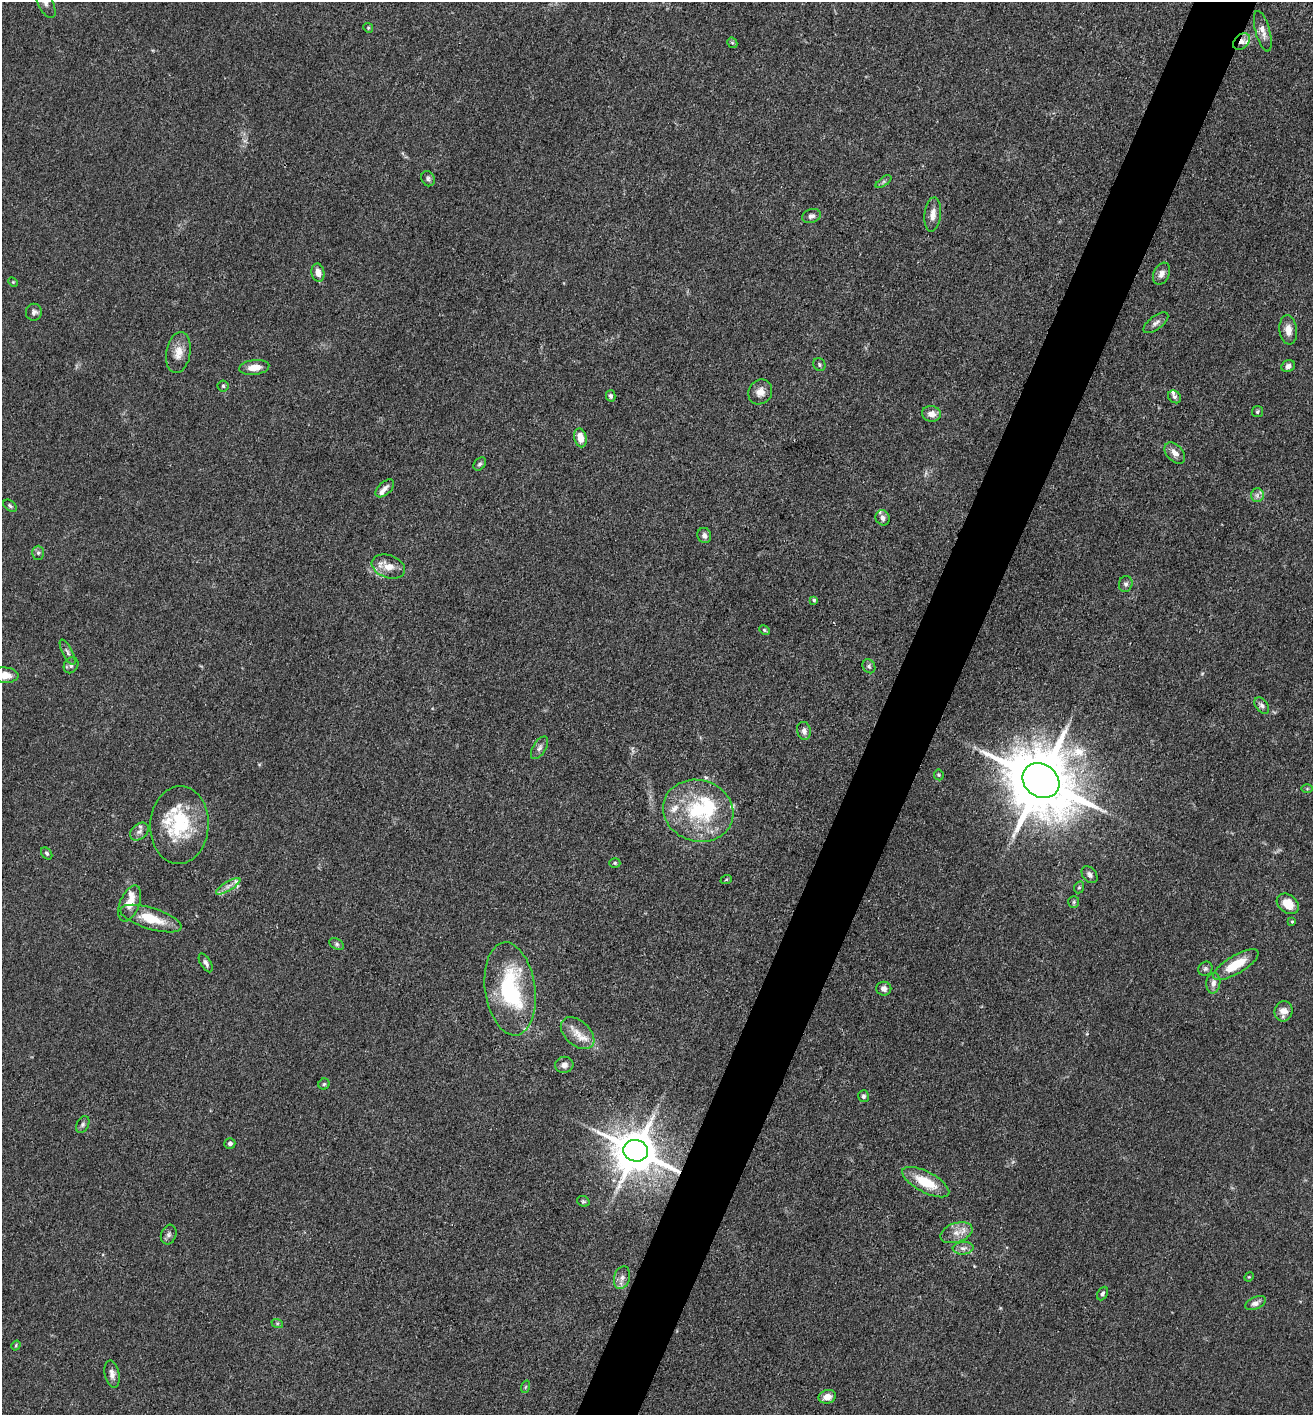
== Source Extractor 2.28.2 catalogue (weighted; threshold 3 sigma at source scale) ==
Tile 10 of 4 x 4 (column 2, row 3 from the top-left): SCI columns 1588-2898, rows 1415-2827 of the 5662 x 5653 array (HDU 1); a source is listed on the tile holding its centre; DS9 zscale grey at full resolution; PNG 1315 x 1417 px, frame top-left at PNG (2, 2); each listed source drawn as its Kron ellipse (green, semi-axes under 4 px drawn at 4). Shown black and unused: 5% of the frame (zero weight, under 3 of 4 exposures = <1% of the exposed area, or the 3 px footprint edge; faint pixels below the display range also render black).
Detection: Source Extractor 2.28.2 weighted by HDU 2 'WHT'; one run over the whole footprint, this tile lists its part. Background 0.0661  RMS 0.0058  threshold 0.026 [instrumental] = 3 sigma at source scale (4.5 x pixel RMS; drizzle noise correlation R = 1.50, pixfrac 1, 0.05/0.05 arcsec/px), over >= 5 px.
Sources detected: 107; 1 too faint to see at this stretch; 3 inside a brighter object's white glare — neither listed nor drawn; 12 inside a brighter listed object's ellipse — not listed separately; the other 91 listed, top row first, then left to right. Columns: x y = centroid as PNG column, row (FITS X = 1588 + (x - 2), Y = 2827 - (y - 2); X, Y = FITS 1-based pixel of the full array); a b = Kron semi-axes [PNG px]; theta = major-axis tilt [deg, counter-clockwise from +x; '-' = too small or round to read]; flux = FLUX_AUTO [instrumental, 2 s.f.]
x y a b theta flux
45 2 17 7 -63 4.2
368 28 5 4 - 0.69
1263 31 21 7 -74 5
1242 41 10 6 42 3.3
732 43 5 4 - 0.87
428 179 8 6 -60 1.5
884 182 9 4 35 1.3
933 214 17 8 84 4.5
811 216 9 6 20 2.3
318 273 9 6 -79 5.1
1161 274 11 8 65 3.3
13 282 5 4 - 0.67
34 312 8 8 - 2
1156 323 15 6 37 2.7
1288 330 14 9 -83 5.4
178 353 21 12 80 7.3
819 364 7 6 - 1.1
1288 366 7 6 - 2.4
254 367 15 7 6 6.2
223 386 5 5 - 0.85
760 392 13 11 52 5
611 396 5 4 - 1.5
1175 397 7 5 -43 1.4
1257 412 5 5 - 1
931 414 9 8 - 5
580 438 9 6 -77 6.7
1175 453 12 8 -47 4.4
480 464 7 5 51 1.2
385 488 11 6 43 2.7
1257 495 7 6 - 2.1
10 506 7 5 -38 1.1
883 518 8 7 - 2.7
704 535 8 7 - 2.3
38 553 7 6 - 1.4
388 566 17 11 -19 7.6
1126 584 8 6 75 1.6
814 600 4 4 - 0.81
764 630 5 4 - 0.78
67 652 14 5 -63 2
71 665 8 6 57 1.9
869 666 7 6 - 1.4
5 675 13 7 -3 6.9
1262 706 9 6 -53 2
804 731 9 7 -76 2.8
539 748 13 6 58 2.3
939 775 5 5 - 0.78
1041 781 19 16 -36 6200
1307 789 6 4 0 0.76
698 811 35 30 -17 46
179 825 39 29 87 36
139 832 10 7 43 2.6
47 853 7 5 -51 1.1
615 863 5 4 - 0.81
1090 875 9 6 -50 1.9
726 880 6 3 20 0.64
228 886 14 4 31 3
1079 887 6 5 - 1
1074 902 6 5 - 1.1
130 903 19 9 68 7.9
1288 904 12 9 -38 9.1
151 919 32 10 -17 17
1292 922 4 3 - 0.62
337 944 8 5 -27 1.3
206 963 10 5 -60 2.1
1236 965 26 9 31 15
1205 969 7 6 - 1.3
1213 983 10 7 83 3.1
510 989 47 25 -82 65
884 989 7 7 - 2.5
1284 1011 10 9 - 5.4
578 1033 19 12 -42 7.8
564 1065 9 8 - 3
324 1084 5 5 - 0.91
864 1096 6 5 - 1.4
83 1124 9 6 62 1.4
230 1143 5 5 - 1.8
636 1151 12 11 - 2400
926 1182 26 10 -28 18
583 1201 6 5 - 0.95
956 1233 16 9 19 5.9
169 1235 10 7 70 1.9
963 1248 10 6 5 2.6
1249 1277 5 4 - 0.63
622 1278 11 8 74 3.3
1102 1294 7 5 63 1.3
1255 1303 11 6 24 2.9
277 1323 6 4 -19 0.76
16 1345 5 4 - 0.68
112 1374 14 7 -78 3.4
525 1387 6 4 70 0.74
827 1397 9 6 13 4.8
Overlapping masked pixels (flux is a lower limit): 2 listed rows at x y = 1242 41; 636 1151
Isophote crosses this tile's border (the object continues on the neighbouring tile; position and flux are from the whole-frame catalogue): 2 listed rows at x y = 45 2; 5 675